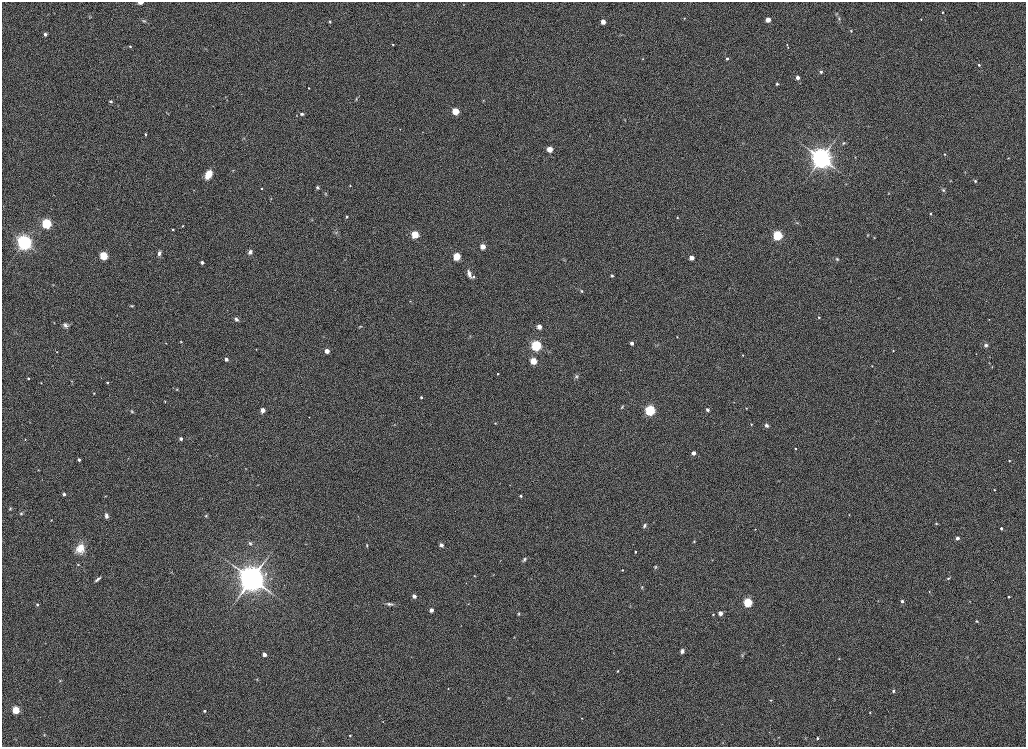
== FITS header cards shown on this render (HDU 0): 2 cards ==
NAXIS1  =                 2048
NAXIS2  =                 1489

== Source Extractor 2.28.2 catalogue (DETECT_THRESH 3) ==
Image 2048 x 1489 px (HDU 0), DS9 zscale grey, zoomed out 1/2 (1 PNG px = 2 x 2 image px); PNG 1028 x 749 px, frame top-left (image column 1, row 1489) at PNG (2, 2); no overlay
Background 1190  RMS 6.4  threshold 19.3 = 3 sigma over >= 5 px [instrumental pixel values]
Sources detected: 212; all 212 listed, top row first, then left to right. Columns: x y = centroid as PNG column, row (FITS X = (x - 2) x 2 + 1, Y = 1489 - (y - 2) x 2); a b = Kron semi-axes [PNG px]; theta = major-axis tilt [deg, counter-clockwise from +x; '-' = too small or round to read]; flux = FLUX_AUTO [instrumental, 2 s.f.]
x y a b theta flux
140 3 5 2 - 6600
463 5 2 2 - 540
942 12 2 2 - 1200
836 14 4 3 - 1200
684 18 4 3 - 1100
839 19 7 4 -76 2600
921 19 2 2 - 830
768 20 3 3 - 25000
144 21 5 4 - 1700
330 21 4 3 - 2100
603 22 3 3 - 22000
851 31 4 3 - 1300
45 34 3 3 - 4300
621 35 4 3 - 1100
393 44 2 2 - 800
787 45 3 2 - 750
130 46 4 3 - 1300
788 47 3 2 - 650
643 59 2 2 - 700
727 59 3 2 - 1600
979 65 3 3 - 1800
821 72 4 4 - 2800
798 78 3 3 - 11000
777 84 4 3 - 2000
308 88 2 2 - 1100
356 99 6 3 50 1400
227 100 3 2 - 500
483 100 3 2 - 740
111 101 4 3 - 2000
456 111 3 3 - 64000
302 114 4 3 - 2600
297 116 3 2 - 590
625 120 3 2 - 560
400 129 2 2 - 470
422 132 2 2 - 390
145 134 2 2 - 2000
243 138 5 3 - 1400
844 143 4 4 - 1700
550 149 3 3 - 37000
944 154 3 2 - 1100
855 157 3 2 - 440
1008 158 3 2 - 660
821 159 9 9 - 550000
233 170 4 2 - 750
208 174 8 6 56 19000
950 181 4 3 - 860
975 181 3 3 - 1700
350 186 2 2 - 910
317 188 4 4 - 2500
261 189 2 2 - 1000
194 190 3 2 - 570
943 190 6 4 -27 2400
888 193 3 3 - 820
325 194 6 3 77 1600
53 195 3 2 - 540
271 199 2 2 - 540
930 214 2 2 - 1400
347 217 2 2 - 2100
677 218 2 2 - 910
47 223 4 3 - 250000
797 223 6 3 -16 1700
183 226 2 2 - 1200
173 229 3 2 - 2000
336 233 5 4 - 2200
415 235 3 3 - 87000
778 235 4 3 - 230000
868 235 3 3 - 980
874 238 3 3 - 950
24 243 6 6 - 390000
483 247 3 3 - 30000
250 252 6 5 - 6100
159 253 6 4 73 5500
104 256 3 3 - 130000
457 256 3 3 - 91000
691 258 3 3 - 21000
837 259 4 4 - 1700
564 260 4 3 - 1000
202 262 3 3 - 5900
469 274 9 4 -72 6600
612 276 4 3 - 1900
474 277 3 3 - 1700
875 279 3 2 - 460
582 291 4 3 - 1400
410 301 2 2 - 580
132 306 5 3 - 1600
819 317 2 2 - 1800
236 319 5 4 - 4300
989 319 2 2 - 500
65 325 8 6 59 5300
361 327 4 3 - 1300
539 327 3 3 - 22000
470 336 5 2 - 940
677 337 3 2 - 970
181 342 3 2 - 1200
166 343 2 2 - 430
632 343 3 2 - 7300
657 345 4 3 - 1300
986 345 4 4 - 3100
536 346 4 4 - 330000
256 349 2 2 - 690
893 350 3 2 - 930
327 351 3 3 - 20000
57 352 3 2 - 620
976 354 2 2 - 470
742 355 2 2 - 770
226 359 3 2 - 6800
533 361 3 3 - 61000
872 366 3 2 - 610
992 367 3 3 - 870
497 374 2 2 - 1200
576 376 7 4 51 2300
28 378 2 2 - 1900
72 381 4 4 - 1100
41 383 3 3 - 770
107 383 2 2 - 1300
177 389 3 3 - 980
94 393 2 2 - 880
421 397 2 2 - 2100
165 401 3 2 - 850
622 407 5 3 - 1600
746 408 3 2 - 800
263 410 3 3 - 17000
650 410 4 3 - 300000
707 410 3 2 - 4600
132 411 5 3 - 1500
309 417 2 2 - 390
495 423 2 2 - 860
751 424 2 2 - 1000
766 425 4 4 - 3900
25 439 2 2 - 700
181 439 3 3 - 5700
795 449 2 2 - 1000
694 453 3 3 - 9600
79 460 3 2 - 4200
1009 461 2 2 - 1100
38 470 3 2 - 850
258 485 3 2 - 590
510 485 2 2 - 370
994 490 2 2 - 1100
64 494 2 2 - 4100
105 496 3 2 - 590
521 496 3 2 - 2700
10 508 5 4 - 1700
21 513 5 5 - 2500
849 515 2 2 - 610
106 516 6 4 -80 4300
206 516 5 4 - 1800
358 516 2 2 - 590
51 520 2 2 - 820
936 523 3 3 - 1100
644 526 6 4 62 3100
1001 528 3 2 - 3100
755 529 3 2 - 790
957 538 3 3 - 6800
694 541 3 3 - 1000
250 543 6 5 - 2900
367 545 5 3 - 1200
441 545 3 3 - 8800
80 548 11 8 55 20000
635 552 3 3 - 1900
524 559 6 4 60 2500
712 560 3 2 - 650
78 565 3 3 - 1100
655 567 6 4 81 2000
622 570 3 2 - 1100
172 572 4 2 - 760
265 574 6 4 56 3200
493 575 3 2 - 560
474 576 3 2 - 820
948 578 4 3 - 1600
97 579 7 3 37 3300
251 579 11 11 - 960000
466 583 3 2 - 370
642 587 4 4 - 1600
929 591 2 2 - 600
414 596 3 3 - 9300
1009 597 2 2 - 2300
902 601 3 2 - 5400
970 601 2 2 - 540
748 602 3 3 - 150000
389 604 11 3 -7 3800
468 604 3 3 - 770
37 605 3 3 - 1700
630 606 3 2 - 690
431 610 3 3 - 13000
720 613 3 3 - 15000
518 614 4 4 - 1900
713 614 2 2 - 1200
976 621 3 3 - 1500
461 625 2 2 - 400
682 651 5 4 - 3800
264 654 3 3 - 12000
743 655 7 3 65 1700
967 657 3 2 - 790
839 659 3 2 - 860
617 671 3 3 - 1100
257 679 3 2 - 760
60 681 3 3 - 1300
448 689 2 2 - 660
893 691 2 2 - 3400
509 698 4 2 - 900
834 698 3 2 - 540
771 700 3 2 - 970
16 710 3 3 - 89000
204 711 3 2 - 2200
870 712 2 2 - 760
582 718 2 2 - 570
383 722 2 2 - 580
44 735 4 3 - 1100
350 735 2 2 - 1500
778 737 3 2 - 670
817 738 2 2 - 2100
At the frame edge (FLAGS 8, measured only in part): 1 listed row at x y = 140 3